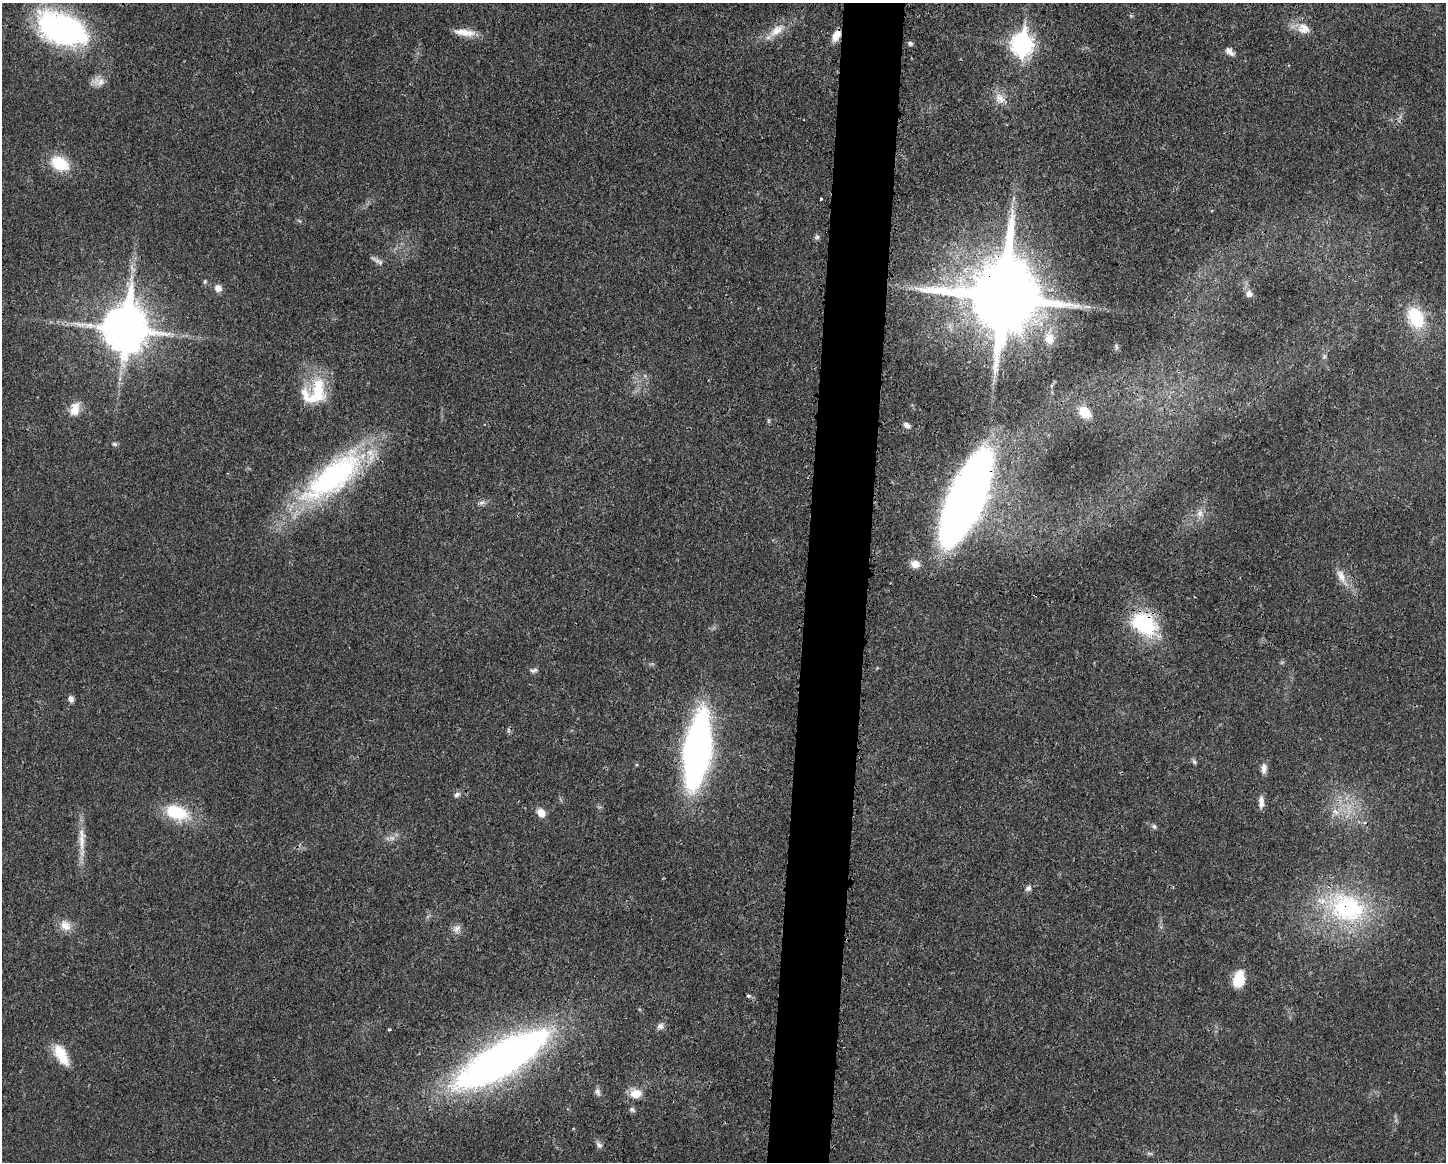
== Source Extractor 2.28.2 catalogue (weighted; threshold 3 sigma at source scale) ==
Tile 5 of 3 x 4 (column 2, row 2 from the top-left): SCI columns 1562-3005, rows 2325-3484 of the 4680 x 4647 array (HDU 1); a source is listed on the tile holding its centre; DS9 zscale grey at full resolution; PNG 1448 x 1164 px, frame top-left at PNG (2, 3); no overlay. Shown black and unused: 4% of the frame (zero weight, under 3 of 4 exposures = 1% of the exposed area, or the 3 px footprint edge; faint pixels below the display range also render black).
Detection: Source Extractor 2.28.2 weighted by HDU 2 'WHT'; one run over the whole footprint, this tile lists its part. Background 0.021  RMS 0.0023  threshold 0.0103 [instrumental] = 3 sigma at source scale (4.5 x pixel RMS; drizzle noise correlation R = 1.50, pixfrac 1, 0.05/0.05 arcsec/px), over >= 5 px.
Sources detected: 65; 1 too faint to see at this stretch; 1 cosmic-ray / hot-pixel residue — not listed; the other 63 listed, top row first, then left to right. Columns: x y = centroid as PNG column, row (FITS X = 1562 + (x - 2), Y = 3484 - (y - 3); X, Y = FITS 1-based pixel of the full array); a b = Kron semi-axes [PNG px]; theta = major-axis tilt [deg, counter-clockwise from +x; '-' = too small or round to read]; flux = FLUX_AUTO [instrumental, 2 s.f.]
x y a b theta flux
1131 16 6 4 -19 0.28
63 29 46 26 -22 63
1304 29 19 15 -19 3.1
776 31 24 12 37 3.9
464 32 28 8 -8 3.2
836 35 14 8 61 2.4
910 43 6 5 - 0.52
1022 44 11 8 84 110
1230 51 13 7 -43 1.2
99 81 15 12 -30 2
1000 98 17 13 -46 2.7
60 164 20 14 -28 8.1
821 199 3 2 - 0.27
817 237 8 6 16 0.51
379 261 17 5 -25 0.92
132 268 12 4 -52 0.75
205 282 6 4 71 0.34
218 288 9 8 - 1.6
1249 294 9 8 - 1.2
1002 297 23 20 -88 3000
1088 307 7 4 -19 0.47
1416 317 22 15 -66 13
125 329 16 13 85 950
1049 338 19 13 -81 3.1
1116 347 9 4 -89 0.4
1324 356 8 5 71 0.51
315 392 36 26 42 11
75 409 18 12 74 3.1
1085 412 13 9 -40 4.9
907 425 10 6 -35 0.92
114 444 8 5 -26 0.45
333 477 90 31 39 50
965 498 69 21 66 320
482 502 9 4 1 0.67
1200 513 11 9 -60 1.6
915 564 11 9 -8 2.1
1341 576 22 9 -62 2.8
1144 624 37 26 -37 17
534 670 12 5 10 0.64
71 699 8 6 -69 0.92
697 750 46 15 82 150
1194 761 7 5 -68 0.47
1264 768 13 7 87 1.3
456 794 8 6 26 0.79
1261 802 15 6 -90 1.5
1335 812 11 7 -40 1.4
177 813 31 19 -17 10
541 813 9 7 -56 2.4
1154 826 7 5 -57 0.5
81 841 33 8 -88 3.8
1028 888 9 7 34 0.74
1347 908 58 42 -22 33
65 925 16 12 -52 2.6
457 928 13 8 39 1.2
1238 979 17 11 73 6.1
748 996 6 4 -19 0.38
660 1026 10 8 45 0.94
61 1055 27 12 -60 5.8
501 1060 89 25 30 160
597 1092 10 7 -71 0.84
636 1093 16 12 9 3.2
632 1110 7 6 - 0.58
599 1145 10 6 -44 0.77
Overlapping masked pixels (flux is a lower limit): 7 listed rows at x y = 836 35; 1002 297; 333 477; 965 498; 1144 624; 1347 908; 501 1060